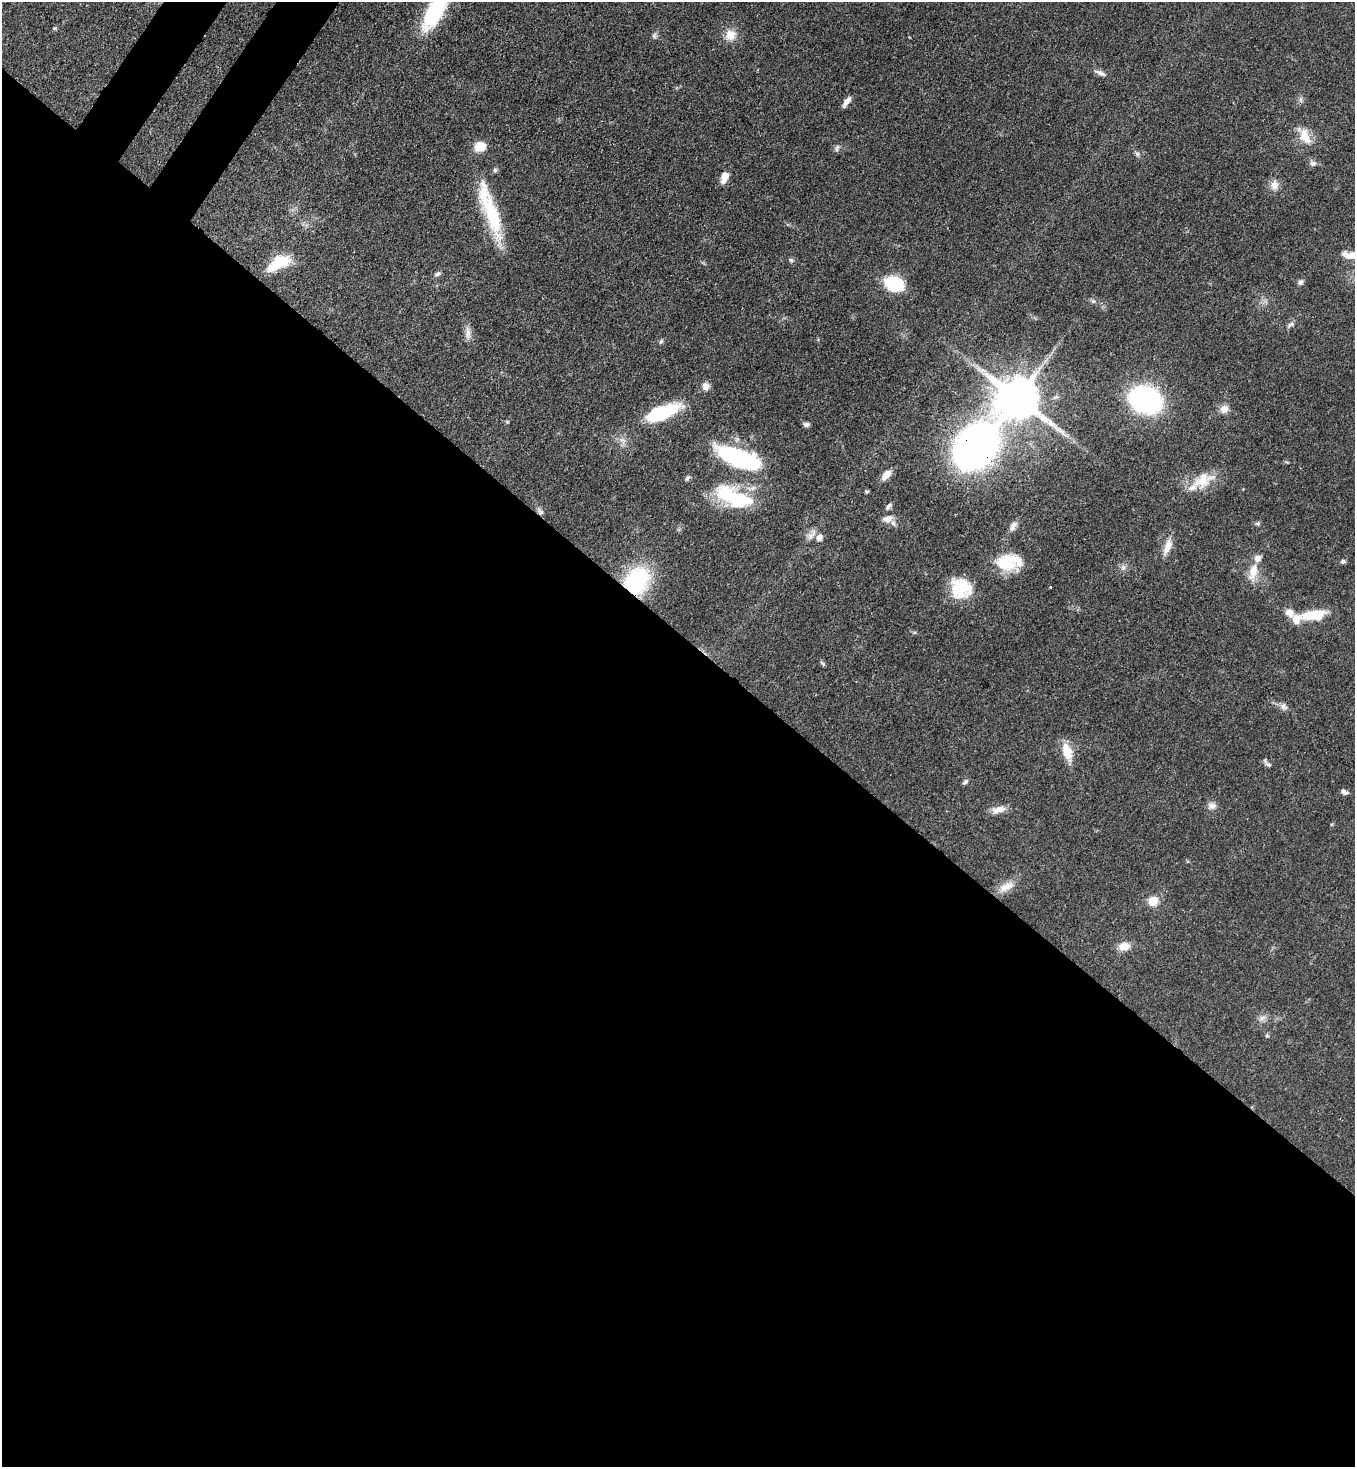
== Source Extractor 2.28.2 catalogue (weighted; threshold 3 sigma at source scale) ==
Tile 14 of 4 x 4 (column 2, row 4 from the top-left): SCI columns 1719-3071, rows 60-1524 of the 6003 x 5980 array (HDU 1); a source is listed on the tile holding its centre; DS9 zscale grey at full resolution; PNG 1357 x 1469 px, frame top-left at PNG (2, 2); no overlay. Shown black and unused: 58% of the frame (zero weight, under 3 of 4 exposures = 7% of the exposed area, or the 3 px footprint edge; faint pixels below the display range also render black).
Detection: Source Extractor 2.28.2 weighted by HDU 2 'WHT'; one run over the whole footprint, this tile lists its part. Background 0.0796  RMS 0.0039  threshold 0.0176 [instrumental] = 3 sigma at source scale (4.5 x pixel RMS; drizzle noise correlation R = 1.50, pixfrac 1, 0.05/0.05 arcsec/px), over >= 5 px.
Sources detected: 73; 1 inside a brighter object's white glare — not listed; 5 inside a brighter listed object's ellipse — not listed separately; the other 67 listed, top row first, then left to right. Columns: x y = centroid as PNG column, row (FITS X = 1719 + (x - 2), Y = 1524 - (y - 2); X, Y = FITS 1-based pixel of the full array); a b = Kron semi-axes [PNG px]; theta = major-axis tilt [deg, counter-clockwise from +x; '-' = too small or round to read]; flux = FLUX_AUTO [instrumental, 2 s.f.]
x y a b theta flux
438 5 47 17 62 31
55 28 6 3 18 0.48
730 35 14 14 - 4.8
654 36 8 6 -90 0.92
1100 73 17 6 -24 1.8
846 102 14 5 56 2.3
1305 136 22 11 -64 6
480 147 10 8 24 7.9
837 148 10 5 72 0.97
1137 153 7 4 -19 0.77
1313 164 8 6 4 1.4
495 170 6 5 - 0.76
724 177 13 7 68 4.1
1274 185 13 10 -90 2.9
490 211 78 15 -72 26
1352 255 25 9 0 5.5
791 260 6 5 - 0.7
279 263 28 12 30 13
437 274 9 5 30 1
1300 282 7 5 41 1.2
894 284 11 8 -20 38
1093 301 7 4 -44 0.74
1291 324 11 4 39 0.95
468 333 18 7 -87 2.5
661 341 7 5 46 0.68
706 386 10 9 - 2.1
1017 398 11 11 - 1700
1145 400 21 15 -22 100
1224 409 10 10 - 2.8
662 412 39 14 21 23
806 425 7 6 - 1.1
976 446 53 31 47 220
739 458 38 15 -21 50
886 475 15 8 51 3.2
687 478 8 5 51 0.79
1202 481 29 17 28 10
867 492 4 4 - 0.62
740 501 33 23 -20 23
889 506 10 5 51 1.1
540 512 9 7 -24 1.2
888 519 14 9 15 3.2
1258 524 7 5 1 0.71
1013 526 15 7 72 2
811 535 15 7 46 2.2
819 538 8 7 - 2.3
1167 546 23 8 70 4
1343 561 6 5 - 0.88
1006 563 25 18 14 15
1123 567 7 4 -18 0.92
1253 572 26 11 78 5.9
636 581 30 23 57 34
1050 587 3 3 - 1
961 588 23 21 -25 15
1313 615 30 11 7 12
822 663 9 3 -34 0.6
1284 706 12 6 -40 1.7
1067 752 22 11 -72 7.4
1268 764 11 5 -32 1.2
965 782 8 5 38 0.91
1344 792 9 5 -25 1.3
1212 806 11 8 8 2
998 810 19 8 13 3.5
1006 887 23 10 27 5
1153 901 6 5 - 14
1124 946 14 11 13 4.1
1262 1018 9 6 30 1.5
1267 1035 6 4 -69 0.58
Overlapping masked pixels (flux is a lower limit): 4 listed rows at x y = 662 412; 976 446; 540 512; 636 581
Isophote crosses this tile's border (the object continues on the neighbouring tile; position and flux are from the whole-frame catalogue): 2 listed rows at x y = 438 5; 1352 255